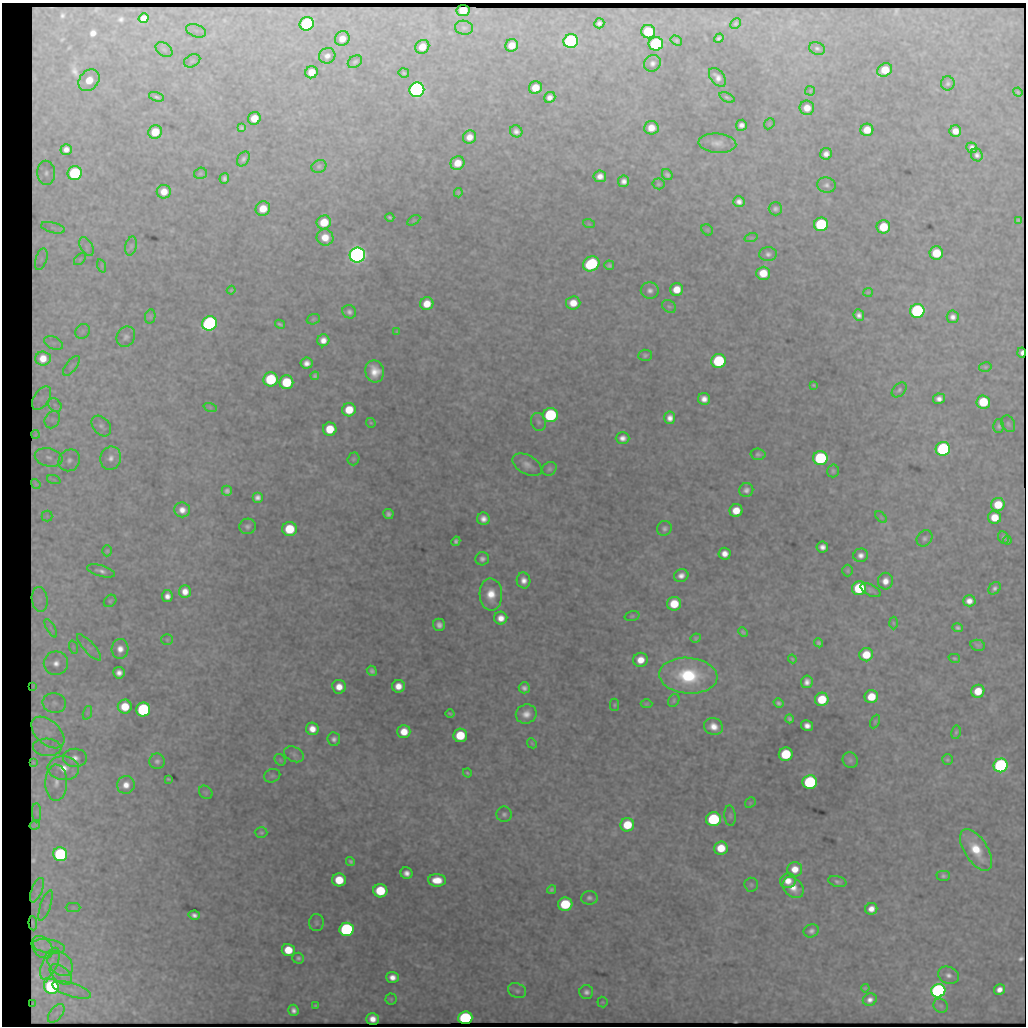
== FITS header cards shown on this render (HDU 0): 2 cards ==
NAXIS1  =                 1024 / length of data axis 1
NAXIS2  =                 1024 / length of data axis 2

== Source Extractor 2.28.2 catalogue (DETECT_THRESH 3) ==
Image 1024 x 1024 px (HDU 0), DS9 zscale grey, 1 PNG px = 1 image px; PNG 1028 x 1028 px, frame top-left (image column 1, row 1024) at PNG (2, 3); each listed source drawn as its Kron ellipse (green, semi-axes under 4 px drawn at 4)
Background 3530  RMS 5.1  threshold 15.2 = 3 sigma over >= 5 px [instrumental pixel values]
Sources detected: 331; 12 with non-positive FLUX_AUTO (blend fragments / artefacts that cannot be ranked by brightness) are neither listed nor drawn; the other 319 listed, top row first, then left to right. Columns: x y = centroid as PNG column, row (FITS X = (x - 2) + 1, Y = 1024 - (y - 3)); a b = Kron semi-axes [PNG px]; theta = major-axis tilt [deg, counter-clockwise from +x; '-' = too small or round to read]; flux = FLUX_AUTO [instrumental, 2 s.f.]
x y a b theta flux
463 10 6 5 - 3900
144 18 5 4 - 2500
599 23 5 5 - 1200
736 23 5 4 - 520
307 24 7 6 - 68000
464 28 9 7 -9 1000
196 31 10 6 -20 1500
648 32 7 6 - 17000
719 38 5 3 - 760
342 39 7 7 - 3500
676 40 6 4 -32 660
571 41 7 7 - 120000
656 44 7 6 - 57000
512 45 6 6 - 4100
422 47 7 6 - 5000
817 48 8 6 -22 980
164 50 9 6 -36 1000
327 56 8 7 - 1900
192 61 8 6 27 890
355 62 8 5 34 850
652 63 9 8 - 1700
885 70 8 6 33 8000
311 72 6 6 - 5200
404 73 5 4 - 640
717 77 11 6 -51 2200
89 80 12 9 50 9600
948 83 7 7 - 950
535 88 7 6 - 6000
417 90 7 7 - 270000
810 91 5 4 - 420
1018 92 5 4 - 390
156 97 8 4 -17 820
550 97 6 5 - 1900
727 97 8 4 -23 730
807 108 7 7 - 4400
254 118 6 6 - 5800
769 124 6 4 47 420
741 125 5 5 - 1700
241 128 4 4 - 660
651 128 7 6 - 4400
867 130 6 6 - 6100
516 131 6 6 - 1600
955 131 6 5 - 3800
155 132 7 6 - 8600
469 137 7 6 - 3200
717 143 19 9 -5 3200
972 148 5 5 - 1700
66 149 5 5 - 2400
826 154 6 5 - 2100
977 155 7 5 -61 1500
243 159 8 5 57 1000
457 163 7 6 - 5700
319 166 7 6 - 770
46 173 12 9 -86 2300
75 173 7 7 - 51000
200 173 6 5 - 580
667 175 6 5 - 850
600 176 6 5 - 2500
224 178 5 5 - 1100
624 181 5 5 - 1800
658 184 6 5 - 560
826 185 9 7 -10 1400
164 192 7 7 - 4600
458 193 4 3 - 480
739 201 6 5 - 1900
263 209 7 7 - 6800
775 209 7 6 - 990
390 217 4 3 - 650
414 220 7 4 31 470
1018 220 4 3 - 450
324 222 7 7 - 8800
589 224 6 3 -18 340
821 224 7 7 - 43000
883 227 7 6 - 11000
53 228 12 5 -14 1400
707 230 6 5 - 520
325 237 8 8 - 5700
751 238 7 4 18 520
86 246 10 6 -60 1500
131 246 9 5 75 980
936 253 7 6 - 12000
768 254 9 7 2 1400
357 255 7 7 - 450000
41 259 11 5 72 1500
80 259 7 4 45 660
591 264 8 7 - 34000
609 265 5 5 - 760
102 266 7 4 -72 540
763 273 7 6 - 7800
677 289 6 6 - 5400
231 290 4 3 - 370
650 291 9 8 - 1700
868 292 5 4 - 350
573 303 7 6 - 5200
427 304 7 6 - 5500
669 306 7 5 -38 750
917 311 7 7 - 71000
349 312 7 6 - 1300
859 315 6 5 - 1600
150 317 7 5 79 530
953 317 6 6 - 1900
313 319 7 5 22 550
210 323 7 7 - 150000
280 324 5 3 - 610
83 331 8 7 - 1000
397 332 4 3 - 350
126 337 10 9 - 1600
323 340 6 6 - 2800
53 343 10 6 -26 1500
1021 353 5 2 - 1700
645 355 7 5 4 750
43 359 7 7 - 6400
719 361 7 7 - 35000
306 363 6 5 - 2000
71 366 12 5 51 1100
985 367 6 5 - 520
375 371 11 9 -80 5700
315 376 4 4 - 650
271 379 7 7 - 27000
286 382 7 7 - 16000
814 385 4 3 - 400
899 390 9 6 46 940
42 398 13 7 58 2700
704 399 6 6 - 2600
939 399 6 5 - 2000
983 402 7 6 - 16000
55 405 7 6 - 1000
210 407 7 4 -19 540
349 410 7 6 - 8200
550 415 7 7 - 45000
670 418 6 5 - 2300
52 420 9 7 59 1300
538 422 9 7 -71 1200
371 423 5 5 - 420
1008 424 9 6 -63 840
101 426 12 8 -49 1600
999 426 7 5 -89 870
330 429 7 6 - 9100
35 434 4 2 - 460
623 438 7 6 - 2000
943 449 7 7 - 67000
758 454 7 5 -2 890
49 457 14 9 -14 3400
111 458 12 10 71 2800
820 458 7 7 - 47000
353 459 6 6 - 670
69 460 11 10 - 2500
527 465 16 9 -29 2800
549 469 7 6 - 940
833 471 6 6 - 730
54 480 7 4 -19 630
36 484 5 3 - 690
746 490 7 7 - 1500
227 491 5 5 - 1100
258 497 5 5 - 1700
998 505 7 6 - 10000
182 510 8 7 - 3000
736 511 6 6 - 6200
388 514 5 5 - 1100
47 516 5 5 - 620
881 517 7 4 -46 520
995 517 6 6 - 7600
483 519 6 6 - 2400
247 526 8 7 - 1200
664 528 7 7 - 1100
289 529 7 7 - 14000
1003 537 6 5 - 850
924 538 9 7 49 1100
1007 540 4 3 - 470
456 541 5 4 - 850
822 547 6 5 - 2000
107 551 5 4 - 460
725 554 6 6 - 3000
861 555 7 6 - 2100
482 559 7 6 - 1300
101 571 14 5 -16 1700
848 571 6 5 - 570
681 575 7 6 - 2300
524 580 8 7 - 2600
885 581 8 7 - 3400
859 588 7 7 - 25000
994 588 7 5 46 1000
871 590 11 5 -27 1200
185 592 6 6 - 3500
491 595 16 11 -88 7100
167 596 6 5 - 2200
40 599 12 8 -82 2500
110 601 7 5 45 630
969 601 6 5 - 2900
674 604 7 7 - 9500
632 616 7 4 15 640
501 618 6 6 - 3300
893 623 6 4 -89 540
439 625 6 5 - 1700
51 628 10 4 -60 830
958 628 5 4 - 860
743 632 5 4 - 590
696 638 5 4 - 640
167 640 6 5 - 530
819 643 4 4 - 710
978 645 7 5 -12 860
73 647 7 4 -72 620
89 647 17 5 -48 1800
120 649 10 8 87 3300
866 655 7 6 - 8500
954 658 6 4 -15 490
792 659 4 3 - 370
640 660 7 7 - 4800
56 663 12 12 - 3800
372 671 5 5 - 1000
119 673 6 5 - 2200
688 676 29 18 -5 31000
807 682 6 5 - 2000
33 686 3 2 - 260
398 686 6 6 - 4000
339 687 7 6 - 4400
524 688 5 5 - 1500
978 691 6 6 - 8300
871 697 7 6 - 8600
822 699 7 6 - 13000
674 700 7 5 62 610
54 703 12 10 -11 2200
779 703 5 4 - 860
646 704 6 4 1 470
614 705 6 4 89 510
125 707 7 7 - 9500
143 709 7 7 - 64000
87 713 7 4 71 690
450 713 4 3 - 490
526 714 10 9 - 3500
789 719 4 3 - 660
875 721 7 4 64 500
807 726 6 5 - 2300
713 727 10 8 -24 4100
312 729 6 6 - 3800
48 732 19 12 -42 6400
404 732 6 6 - 5800
956 732 7 4 79 570
460 735 7 6 - 13000
334 739 7 6 - 1400
532 743 5 4 - 420
47 747 14 8 -4 3100
294 754 10 7 -26 1200
786 754 7 6 - 21000
75 758 12 9 -2 2900
280 760 6 5 - 480
850 760 8 7 - 1000
947 760 5 5 - 530
157 761 8 7 - 1200
33 762 3 3 - 400
1001 765 7 7 - 110000
63 768 15 12 -5 6500
467 773 5 3 - 430
272 776 8 6 23 860
168 779 4 3 - 390
810 782 7 7 - 55000
56 783 18 11 88 4500
126 785 9 9 - 3500
206 792 7 6 - 690
750 803 6 4 47 470
37 813 10 4 -89 1000
504 814 8 7 - 1200
730 816 10 5 -85 920
713 819 7 7 - 40000
35 825 5 2 - 510
627 825 7 6 - 12000
261 833 6 5 - 590
721 848 7 6 - 8900
976 850 23 11 -58 11000
60 854 7 7 - 86000
350 861 5 3 - 710
795 869 7 7 - 4800
406 873 6 5 - 2100
943 876 7 5 1 830
339 880 7 6 - 11000
437 880 9 6 -2 6500
788 881 8 7 - 4100
837 882 9 5 -15 990
751 885 7 7 - 730
793 887 12 9 -47 4600
552 889 4 4 - 690
37 890 13 5 68 2000
380 891 7 6 - 17000
589 898 8 7 - 1200
565 904 7 6 - 22000
46 905 16 5 71 1800
73 908 7 4 0 760
871 909 6 6 - 3100
194 915 6 4 -14 1400
33 923 7 3 -84 840
316 923 8 7 - 940
347 929 7 7 - 100000
811 931 8 6 22 1300
49 946 16 7 -9 3000
42 947 12 9 -50 3700
288 950 6 6 - 9300
298 958 6 5 - 930
50 964 17 7 66 3900
60 964 14 10 -43 4500
61 974 13 7 -40 3100
948 975 11 8 -20 2000
392 977 6 5 - 2800
51 987 7 7 - 83000
865 988 4 3 - 460
999 989 6 5 - 2600
72 990 20 6 -18 3500
517 991 9 7 -24 1200
938 991 7 6 - 190000
586 992 7 7 - 1400
391 999 5 5 - 470
870 1000 7 6 - 2000
602 1002 5 5 - 400
32 1004 3 2 - 200
315 1006 3 3 - 420
941 1006 7 6 - 850
293 1010 6 5 - 1500
56 1013 11 6 53 1700
465 1018 7 6 - 70000
373 1019 6 6 - 2500
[12 non-positive-flux detections neither listed nor drawn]